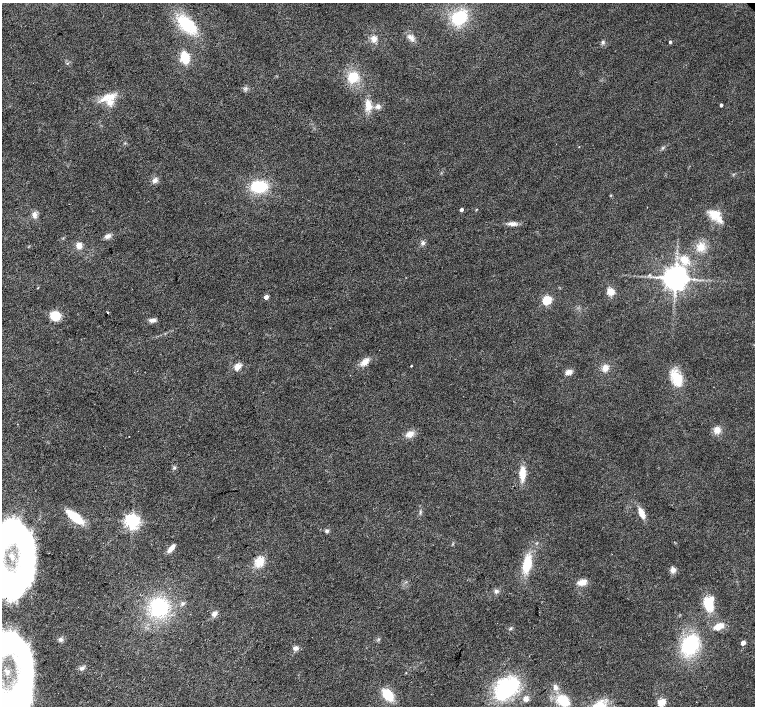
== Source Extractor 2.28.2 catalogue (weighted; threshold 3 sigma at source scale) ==
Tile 7 of 4 x 4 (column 3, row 2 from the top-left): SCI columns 3016-4521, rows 3037-4444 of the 6026 x 6005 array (HDU 1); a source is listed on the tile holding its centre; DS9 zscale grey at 2 x 2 block average (1 PNG px = mean of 2 x 2 image px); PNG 757 x 708 px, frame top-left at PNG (2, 3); no overlay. Shown black and unused: <1% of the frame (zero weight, under 2 of 3 exposures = <1% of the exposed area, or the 3 px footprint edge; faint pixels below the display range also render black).
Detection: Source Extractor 2.28.2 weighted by HDU 2 'WHT'; one run over the whole footprint, this tile lists its part. Background 0.0208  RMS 0.0065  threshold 0.0292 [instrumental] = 3 sigma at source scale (4.5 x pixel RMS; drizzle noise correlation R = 1.50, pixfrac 1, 0.0396/0.0396 arcsec/px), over >= 5 px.
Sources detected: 85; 1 inside a brighter object's white glare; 1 cosmic-ray / hot-pixel residue — not listed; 4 inside a brighter listed object's ellipse — not listed separately; the other 79 listed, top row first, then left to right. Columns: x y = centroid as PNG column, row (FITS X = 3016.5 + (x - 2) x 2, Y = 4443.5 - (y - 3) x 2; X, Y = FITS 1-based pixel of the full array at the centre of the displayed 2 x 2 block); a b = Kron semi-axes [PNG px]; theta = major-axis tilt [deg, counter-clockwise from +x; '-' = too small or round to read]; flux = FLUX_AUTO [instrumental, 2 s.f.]
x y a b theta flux
459 18 18 14 22 59
187 24 25 13 -39 71
411 38 11 5 -47 7.8
374 39 7 6 - 8.6
603 42 5 4 - 3
670 42 2 2 - 3.2
185 57 9 5 -79 48
67 63 3 2 - 1.3
353 77 9 8 - 36
107 97 22 8 18 24
368 105 14 7 -88 16
721 105 2 2 - 3.8
378 106 6 5 - 5.1
579 147 2 2 - 0.67
155 180 8 5 16 5.8
259 187 14 10 4 65
611 195 3 2 - 0.95
461 210 2 2 - 6
476 210 3 2 - 1.1
34 215 8 6 -87 6.6
715 215 19 10 -42 25
512 224 12 5 1 8.2
108 236 8 5 18 6.1
423 243 6 5 - 3.9
79 246 6 6 - 11
701 247 9 9 - 16
684 260 11 9 -28 20
649 275 3 3 - 1.5
675 278 6 5 - 2100
38 287 3 2 - 1.5
610 292 7 6 - 16
266 297 3 3 - 14
547 300 3 3 - 110
108 313 2 2 - 0.92
55 316 9 8 - 27
152 320 8 5 3 6.1
365 362 11 6 34 12
238 366 3 3 - 49
411 366 2 2 - 1.1
605 368 7 6 - 12
568 372 8 6 18 7.4
677 378 19 12 -65 34
717 430 8 7 - 12
410 434 9 6 33 12
129 436 2 2 - 0.65
174 468 5 3 - 2.2
522 474 15 6 88 23
420 512 5 2 - 2
642 513 12 5 -66 15
75 517 15 6 -39 55
132 521 4 4 - 550
327 531 5 4 - 3.1
171 548 9 4 50 11
259 562 10 8 55 22
527 564 16 8 78 45
673 570 7 6 - 6.8
2 581 58 43 0 400
582 582 9 6 18 14
496 591 6 4 28 3.7
183 604 5 4 - 3.3
708 604 11 7 -63 45
159 607 18 16 -48 110
214 614 6 5 - 7.1
719 626 9 5 24 18
510 628 4 3 - 1.8
60 639 5 4 - 3.6
743 643 3 3 - 14
690 644 18 13 57 110
296 648 6 6 - 5.9
21 651 60 25 -60 230
82 668 7 5 29 4.7
406 673 3 2 - 0.73
555 687 7 6 - 7
507 688 29 18 41 130
388 695 9 5 -51 58
24 699 46 20 86 230
526 699 7 6 - 7
563 701 12 9 -40 40
661 702 3 3 - 77
Isophote crosses this tile's border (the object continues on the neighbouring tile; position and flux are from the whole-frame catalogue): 3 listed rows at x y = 2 581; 21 651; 24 699